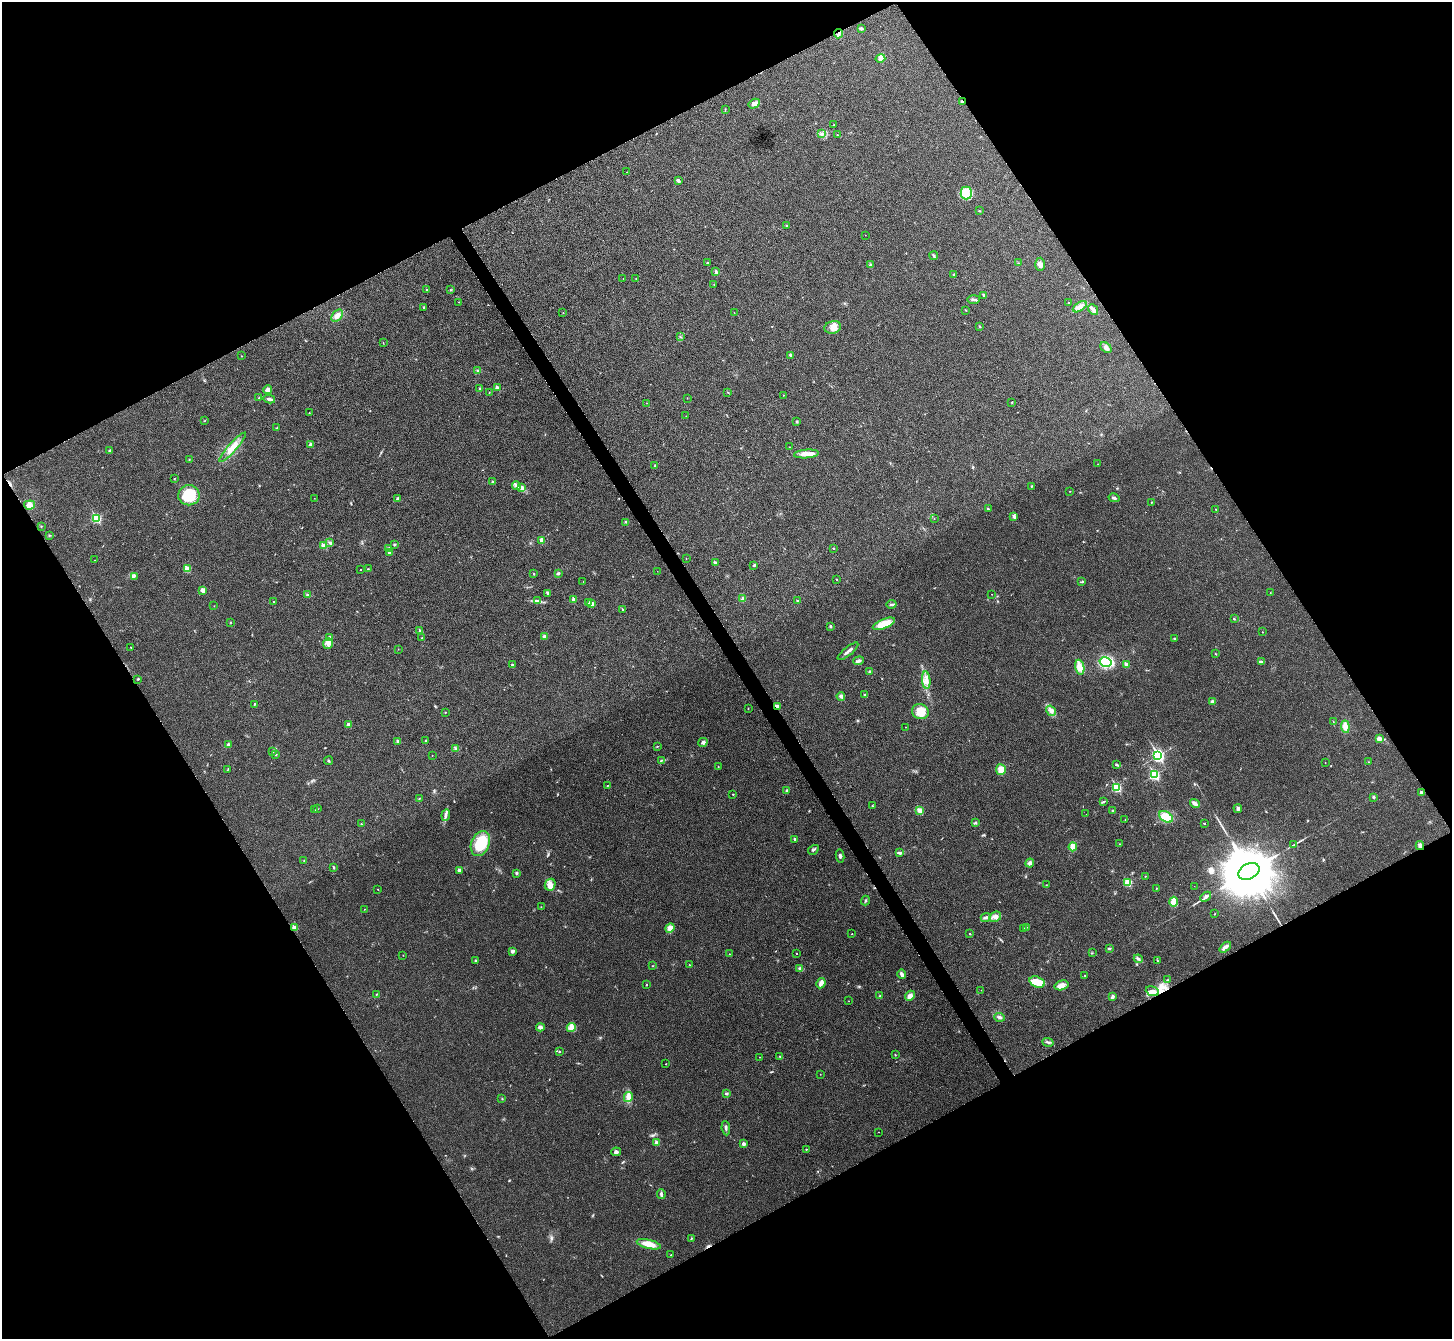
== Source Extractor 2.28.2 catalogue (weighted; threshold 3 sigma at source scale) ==
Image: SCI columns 7-5806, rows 162-5508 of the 5814 x 5807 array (HDU 1 of 3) = the unmasked area's bounding box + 8 px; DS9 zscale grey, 4 x 4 block average (1 PNG px = mean of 4 x 4 image px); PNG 1454 x 1341 px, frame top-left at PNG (2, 2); each listed source drawn as its Kron ellipse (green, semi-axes under 4 px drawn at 4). Shown black and unused: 48% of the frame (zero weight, under 3 of 4 exposures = <1% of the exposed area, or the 3 px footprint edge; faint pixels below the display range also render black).
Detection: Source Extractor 2.28.2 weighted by HDU 2 'WHT'. Background 0.0326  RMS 0.0062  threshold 0.0279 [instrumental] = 3 sigma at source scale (4.5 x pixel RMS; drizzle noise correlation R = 1.50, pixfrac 1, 0.05/0.05 arcsec/px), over >= 5 px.
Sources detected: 300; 2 too faint to see at this stretch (4 x 4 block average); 1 inside a brighter object's white glare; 2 cosmic-ray / hot-pixel residue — neither listed nor drawn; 2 coinciding with a brighter row at this scale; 2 inside a brighter listed object's ellipse — not listed separately; the other 291 listed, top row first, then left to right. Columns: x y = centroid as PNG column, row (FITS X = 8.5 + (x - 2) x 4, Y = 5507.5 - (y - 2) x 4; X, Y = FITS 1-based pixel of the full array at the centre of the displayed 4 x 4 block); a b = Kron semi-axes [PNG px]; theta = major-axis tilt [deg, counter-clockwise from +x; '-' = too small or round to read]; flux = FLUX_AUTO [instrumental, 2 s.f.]
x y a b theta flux
861 28 3 2 - 6.8
839 34 5 2 - 8.6
880 58 5 3 - 9.4
962 101 3 2 - 4.2
754 104 6 4 30 14
725 109 3 2 - 1.2
834 125 2 2 - 1.7
822 134 2 2 - 1.9
837 135 2 2 - 2.3
627 172 2 2 - 0.91
678 181 4 2 - 7.3
966 193 6 5 - 35
979 211 2 2 - 1.8
786 226 2 2 - 6.4
866 235 2 2 - 0.52
934 256 4 2 - 3.8
707 263 2 2 - 4.5
1019 263 2 2 - 1.7
1040 264 6 5 - 16
870 265 3 2 - 2.9
716 271 3 2 - 3.9
954 274 3 2 - 2.6
636 278 2 2 - 1.6
623 279 2 2 - 0.9
714 284 2 2 - 2.4
427 290 3 2 - 3
451 290 3 2 - 2.3
984 295 3 2 - 4.2
974 299 6 2 1 7.6
459 302 2 2 - 0.91
1069 303 2 2 - 6.4
424 307 2 2 - 4.1
1080 307 8 3 33 16
966 310 2 2 - 1.5
1093 310 6 3 -49 15
734 312 2 2 - 0.56
563 313 2 2 - 1
337 316 7 4 48 20
980 326 2 2 - 1.5
833 327 8 6 14 27
680 337 2 2 - 1.3
383 343 3 2 - 1.4
1106 348 6 4 -40 13
790 355 2 2 - 11
242 356 2 2 - 1.2
477 371 2 2 - 5
480 388 2 2 - 3.1
497 388 2 2 - 34
268 390 4 3 - 12
728 392 3 2 - 1.7
489 393 2 2 - 1.1
783 395 2 2 - 1.4
259 398 2 2 - 2
687 398 2 2 - 1.7
269 399 6 2 -13 11
1012 402 2 2 - 1.7
647 403 2 2 - 0.81
309 413 2 2 - 1.8
686 416 2 2 - 1.9
204 421 2 2 - 1.4
797 421 3 3 - 3.6
277 428 2 2 - 1.3
311 445 2 2 - 41
233 447 19 4 48 39
789 447 2 2 - 0.8
109 451 3 2 - 3.6
806 454 12 4 5 27
189 460 2 2 - 1.1
1098 464 2 2 - 0.85
655 466 2 2 - 1.9
174 479 2 2 - 1.8
493 482 2 2 - 15
516 486 4 3 - 9.1
1031 486 2 2 - 2.3
522 488 4 3 - 15
1070 491 2 2 - 1.1
189 495 10 10 - 110
314 498 2 2 - 1.2
1114 498 5 3 - 8
397 499 3 2 - 4.3
1151 502 2 2 - 1.7
30 505 5 4 - 19
988 509 4 2 - 3.4
1216 509 2 2 - 1.4
1014 517 4 2 - 5.3
96 518 2 2 - 300
934 519 2 2 - 0.84
626 522 2 2 - 1.3
41 526 2 2 - 2.2
49 535 2 2 - 2
542 540 3 3 - 13
330 543 3 2 - 4.8
394 545 3 2 - 3.6
323 546 2 2 - 58
389 548 2 2 - 6.2
834 548 2 2 - 1.3
389 552 3 2 - 8.7
686 558 2 2 - 1.2
95 560 2 2 - 0.82
715 563 2 2 - 24
754 565 2 2 - 4.1
187 569 2 2 - 95
360 569 2 2 - 1.8
368 569 2 2 - 2.2
657 571 2 2 - 0.63
558 573 3 2 - 4.5
534 574 2 2 - 4.6
134 576 3 2 - 4.7
837 579 2 2 - 1.6
583 581 2 2 - 0.5
1082 582 3 2 - 3.6
203 590 2 2 - 44
548 593 4 2 - 4.3
1270 593 2 2 - 0.98
991 594 2 2 - 0.86
308 595 3 2 - 4.3
743 598 2 2 - 6.3
573 600 2 2 - 31
538 601 4 2 - 4.4
797 601 2 2 - 7.7
274 602 2 2 - 3.6
589 602 3 2 - 4.6
592 603 3 2 - 14
892 604 5 2 - 6.1
214 606 2 2 - 0.97
623 610 2 2 - 7.4
1234 619 3 2 - 2.1
230 622 2 2 - 1.8
884 624 12 4 22 60
830 626 2 2 - 13
420 631 2 2 - 15
1262 632 2 2 - 1.9
544 636 3 2 - 8.6
329 637 3 2 - 8.7
422 638 2 2 - 1.8
1174 638 3 2 - 3.1
328 643 5 4 - 15
131 647 2 2 - 1.1
398 649 2 2 - 0.93
848 651 13 2 39 15
1216 654 2 2 - 2
858 661 5 2 - 8.1
1261 661 3 3 - 4.9
1105 662 6 5 - 180
512 665 2 2 - 7.7
1126 665 4 3 - 11
1080 667 7 4 -78 32
870 671 3 2 - 3.3
138 679 3 2 - 2.6
926 680 8 4 -84 20
865 695 2 2 - 5.9
841 696 4 4 - 10
1212 702 3 3 - 8.1
254 704 3 2 - 2
777 707 4 2 - 14
748 708 2 2 - 1.5
920 711 8 7 - 54
1051 711 6 4 -56 15
445 712 2 2 - 4.3
1333 722 2 2 - 1.4
348 724 3 2 - 6.8
906 727 2 2 - 0.91
1345 727 6 4 -83 17
1379 738 2 2 - 19
426 740 2 2 - 2.1
398 741 3 3 - 6.1
703 742 5 3 - 9.8
228 745 3 3 - 5.4
657 746 2 2 - 1.4
456 749 3 2 - 4.3
273 751 3 2 - 3.2
276 755 2 2 - 2.1
1158 755 3 2 - 760
432 756 2 2 - 0.71
661 760 3 2 - 1.6
328 761 4 2 - 3.3
1369 762 2 2 - 1.1
1325 763 2 2 - 0.79
1116 765 3 2 - 3.7
718 767 2 2 - 1.5
228 769 3 2 - 1.9
1001 770 5 5 - 45
1154 775 3 2 - 410
607 786 3 2 - 1.5
1116 787 3 2 - 270
786 791 3 2 - 5.7
1421 793 3 2 - 7.8
733 794 2 2 - 4.3
1374 797 2 2 - 6.2
419 799 2 2 - 1.8
1103 802 3 2 - 3.6
1195 804 5 2 - 21
872 806 2 2 - 2.7
317 809 2 2 - 1.6
1238 809 4 3 - 7.1
315 810 2 2 - 1.1
920 810 4 4 - 18
1113 810 2 2 - 2.2
1086 814 2 2 - 0.54
446 815 6 2 82 8.6
1166 817 7 5 -33 79
1125 820 2 2 - 0.75
976 823 3 2 - 3.9
361 824 2 2 - 2
1204 824 2 2 - 1.9
795 839 2 2 - 14
480 843 13 9 66 120
1119 844 2 2 - 1.2
1293 845 2 2 - 1.2
1420 846 4 3 - 12
1073 847 4 4 - 30
813 850 6 2 32 4
900 853 4 2 - 11
840 856 6 2 -79 6.6
304 861 2 2 - 1.8
1030 863 4 3 - 8.5
334 868 2 2 - 2.7
459 870 2 2 - 19
1249 871 11 7 27 47000
516 873 2 2 - 15
1145 876 2 2 - 1.5
1127 883 2 2 - 150
550 885 6 5 - 18
1046 885 2 2 - 1.3
1194 886 2 2 - 0.5
1156 888 2 2 - 1.6
378 889 2 2 - 1.2
1206 897 6 3 42 9.6
865 900 5 2 - 3.5
1173 902 5 3 - 52
541 907 2 2 - 1.1
364 909 2 2 - 1.5
1215 914 2 2 - 1.7
986 917 5 3 - 7.7
995 917 6 5 - 15
1026 927 3 2 - 2.6
294 928 2 2 - 52
670 928 5 3 - 20
1023 929 2 2 - 4.3
852 934 2 2 - 1.3
970 934 2 2 - 1.3
1225 947 6 3 41 19
1109 948 3 2 - 3.4
512 951 3 3 - 9.2
797 953 2 2 - 1.7
1092 953 2 2 - 1.4
729 954 2 2 - 2.6
403 955 2 2 - 0.94
1138 959 4 3 - 6.7
1157 960 2 2 - 1.7
475 961 3 2 - 4.3
689 964 2 2 - 1.1
652 966 2 2 - 1.3
800 968 3 2 - 5.8
902 974 5 3 - 9.8
1085 975 2 2 - 2
1168 980 2 2 - 2.9
1037 982 8 5 -18 62
821 983 5 3 - 18
646 985 2 2 - 6
1062 985 7 4 17 23
981 990 2 2 - 0.63
1152 991 7 4 -20 20
377 994 2 2 - 1.2
880 996 2 2 - 3.7
910 996 6 4 48 15
1112 997 4 3 - 9.1
849 1001 2 2 - 1.1
1000 1017 5 3 - 8.7
540 1027 4 3 - 10
571 1027 4 3 - 10
1048 1042 6 2 -15 5.6
559 1052 2 2 - 2.3
895 1055 2 2 - 2.1
780 1056 3 2 - 2.6
759 1057 2 2 - 0.83
666 1064 2 2 - 0.91
820 1074 2 2 - 0.87
727 1094 3 2 - 5.7
628 1097 5 3 - 11
502 1099 2 2 - 1.9
726 1128 7 2 -84 7.4
878 1132 2 2 - 0.98
657 1143 2 2 - 40
744 1144 3 3 - 9.2
806 1149 2 2 - 3.7
616 1152 5 4 - 9.1
661 1194 5 2 - 6.8
692 1238 2 2 - 1.3
649 1244 12 4 -14 52
671 1255 2 2 - 1.6
Overlapping masked pixels (flux is a lower limit): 5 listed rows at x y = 839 34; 962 101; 777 707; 1420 846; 294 928
Diffuse or blended objects may show on this block-average render without a row.